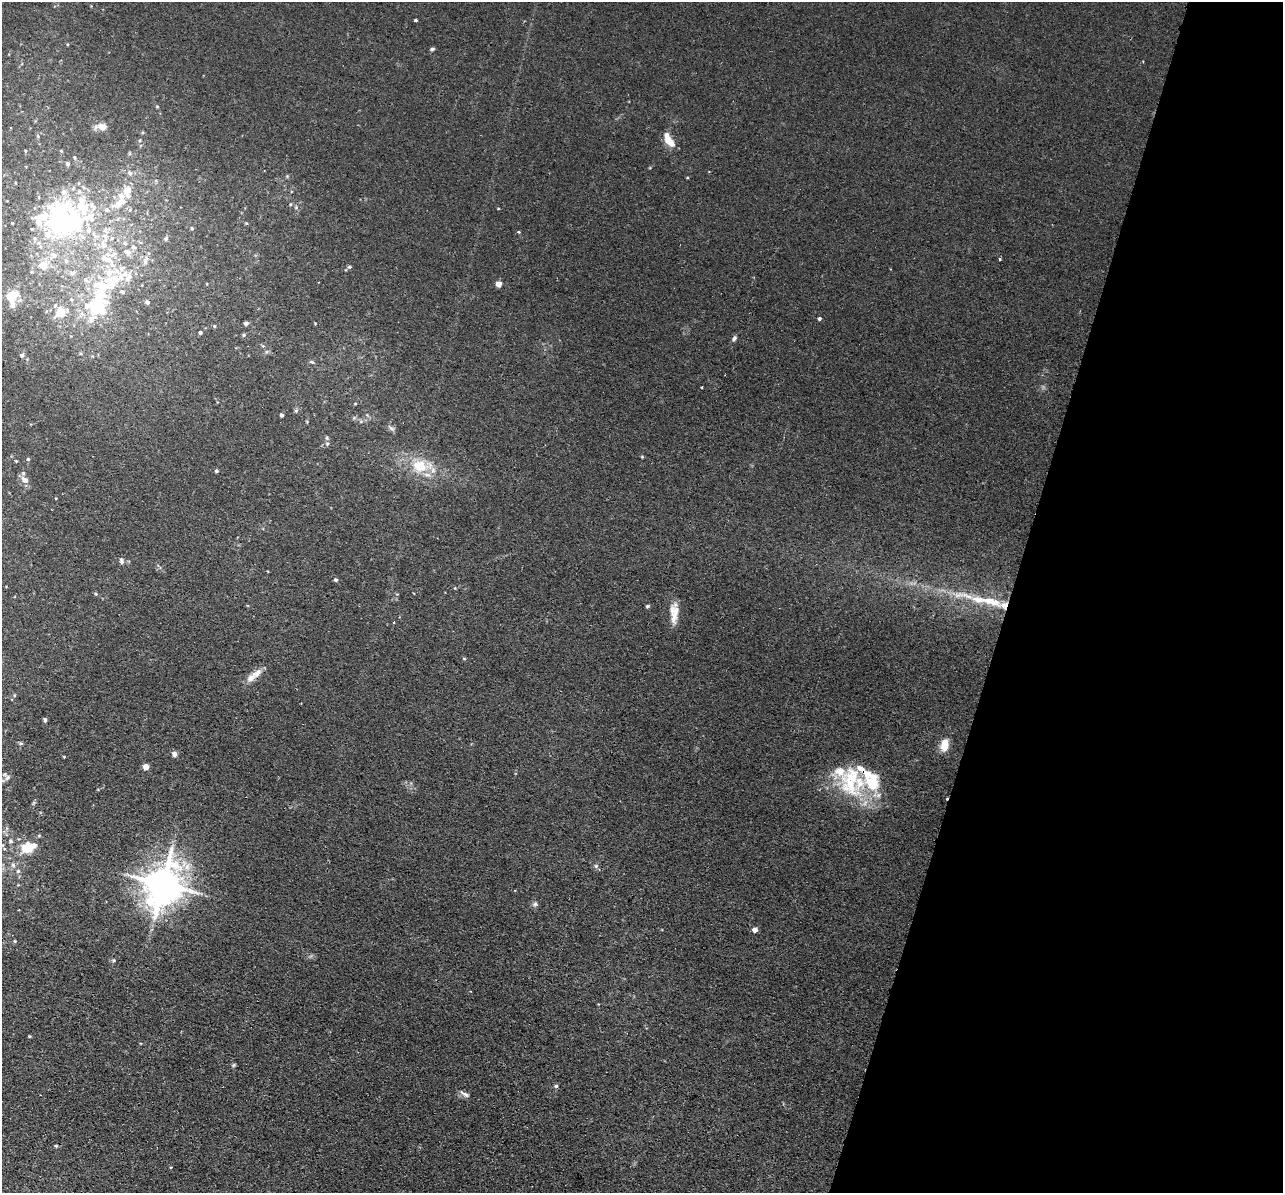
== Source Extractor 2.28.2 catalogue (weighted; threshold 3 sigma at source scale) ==
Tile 8 of 4 x 4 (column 4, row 2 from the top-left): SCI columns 3861-5141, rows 2692-3882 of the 5159 x 5259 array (HDU 1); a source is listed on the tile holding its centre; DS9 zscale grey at full resolution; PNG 1285 x 1195 px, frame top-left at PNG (2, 2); no overlay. Shown black and unused: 21% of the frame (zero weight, under 2 of 3 exposures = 3% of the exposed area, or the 3 px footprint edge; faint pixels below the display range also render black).
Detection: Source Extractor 2.28.2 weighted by HDU 2 'WHT'; one run over the whole footprint, this tile lists its part. Background 0.0203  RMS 0.0052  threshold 0.0234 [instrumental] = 3 sigma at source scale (4.5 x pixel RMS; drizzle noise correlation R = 1.50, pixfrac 1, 0.05/0.05 arcsec/px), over >= 5 px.
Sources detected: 116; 3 inside a brighter object's white glare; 1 cosmic-ray / hot-pixel residue — not listed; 19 inside a brighter listed object's ellipse — not listed separately; the other 93 listed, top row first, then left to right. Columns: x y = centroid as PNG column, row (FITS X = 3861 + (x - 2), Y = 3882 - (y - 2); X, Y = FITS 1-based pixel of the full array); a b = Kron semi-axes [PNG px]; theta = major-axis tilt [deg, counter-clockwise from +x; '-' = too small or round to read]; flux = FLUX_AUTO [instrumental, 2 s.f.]
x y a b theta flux
416 20 3 3 - 0.82
432 49 6 4 16 0.79
102 127 11 10 - 2.9
669 140 18 8 -58 6.3
25 151 5 3 - 0.49
61 151 5 3 - 0.42
75 157 4 3 - 0.49
68 164 5 4 - 1.2
130 173 6 5 - 1.4
127 190 8 6 51 5.3
64 192 8 8 - 3.1
119 203 15 8 27 6.9
83 207 23 16 -53 16
296 207 5 5 - 0.77
498 208 3 3 - 0.79
12 223 4 4 - 0.51
59 223 30 21 -19 84
246 223 5 3 - 0.45
192 229 5 3 - 0.5
89 230 9 7 68 2.5
105 230 7 7 - 2.1
518 232 4 3 - 0.66
94 235 12 5 -57 2.4
112 238 6 5 - 1.1
166 238 6 5 - 0.92
125 243 5 5 - 1
104 245 10 8 -69 4.1
134 247 7 4 -26 1
127 252 11 7 -32 2.7
54 255 9 8 - 2.8
105 258 18 10 -24 7
1000 259 4 3 - 0.57
66 261 6 6 - 1.2
145 262 8 4 90 1.2
43 265 14 11 63 8
349 267 5 5 - 0.74
72 273 8 5 20 1.4
128 277 15 7 64 3.6
499 284 4 4 - 6
105 287 28 17 -5 17
12 297 18 13 80 13
147 302 4 4 - 1.3
96 307 22 20 20 29
60 312 13 11 54 7.8
819 319 3 3 - 1
246 323 4 4 - 1.7
200 332 4 4 - 1
244 335 5 5 - 0.62
734 338 7 5 70 1.1
22 355 6 5 - 0.88
312 362 7 4 -24 0.66
282 415 4 3 - 1.3
361 421 6 3 19 0.67
391 428 7 4 -19 0.98
327 438 6 4 -72 0.65
327 443 5 4 - 0.65
28 459 4 4 - 0.67
16 461 4 3 - 0.4
420 466 20 15 -16 13
216 471 4 4 - 0.77
23 473 6 5 - 0.94
25 480 8 6 -36 3.2
121 561 8 5 -79 1.2
336 580 5 4 - 0.85
96 594 5 4 - 0.54
981 600 32 9 -5 12
648 606 5 4 - 0.77
674 613 28 9 89 6.1
394 622 3 2 - 0.92
464 658 5 3 - 0.49
257 673 19 8 35 4.2
45 720 5 4 - 0.91
21 743 6 3 18 0.67
944 745 15 9 82 5.6
174 754 6 5 - 1.9
146 767 4 4 - 6.2
7 777 9 6 41 1.7
850 781 45 27 90 32
11 841 6 4 -24 0.81
28 848 18 11 20 11
13 865 6 5 - 1.3
596 866 6 6 - 1
18 871 5 5 - 0.95
163 884 12 10 77 1300
535 904 7 6 - 1.2
755 930 4 4 - 3.3
15 941 5 3 - 0.48
114 960 5 4 - 0.64
234 1065 6 4 88 0.63
556 1086 5 5 - 0.78
465 1094 14 5 -31 1.6
56 1146 4 4 - 0.53
171 1167 3 2 - 0.31
Overlapping masked pixels (flux is a lower limit): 1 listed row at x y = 850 781
Unlisted compact peaks at least as high as the median listed source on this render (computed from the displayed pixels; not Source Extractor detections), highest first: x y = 29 1036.